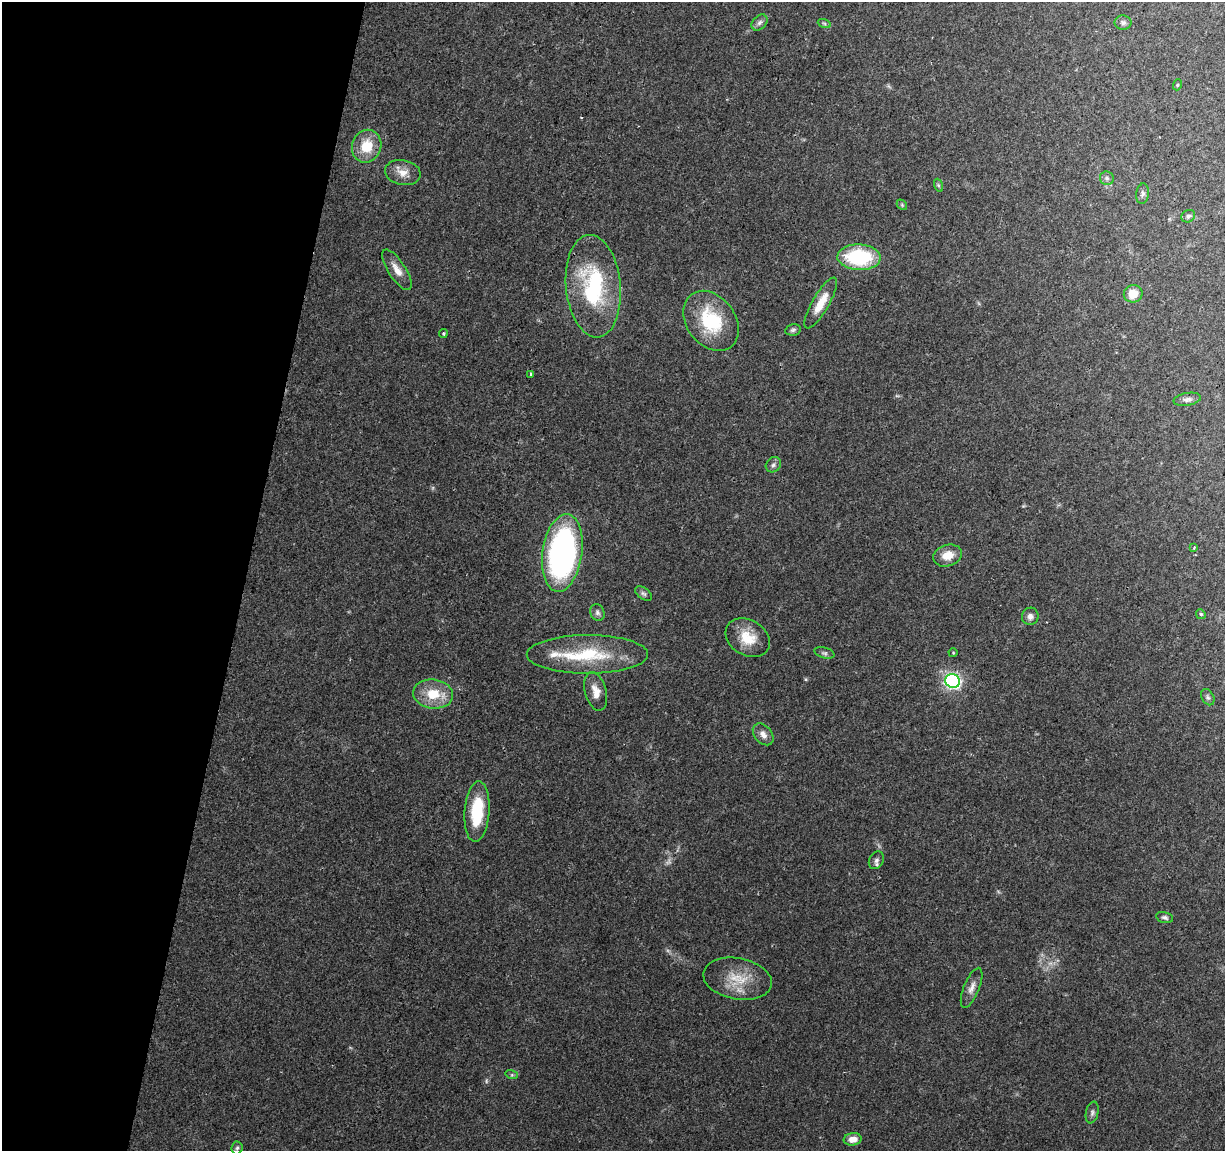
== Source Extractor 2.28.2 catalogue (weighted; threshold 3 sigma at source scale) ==
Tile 9 of 4 x 4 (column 1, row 3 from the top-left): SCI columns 1-1223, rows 1378-2526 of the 4899 x 5108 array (HDU 1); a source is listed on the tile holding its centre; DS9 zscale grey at full resolution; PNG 1227 x 1153 px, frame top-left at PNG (2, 2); each listed source drawn as its Kron ellipse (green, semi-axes under 4 px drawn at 4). Shown black and unused: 20% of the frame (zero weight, under 2 of 3 exposures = <1% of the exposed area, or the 3 px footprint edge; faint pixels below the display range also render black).
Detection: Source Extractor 2.28.2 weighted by HDU 2 'WHT'; one run over the whole footprint, this tile lists its part. Background 0.0968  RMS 0.0061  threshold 0.0276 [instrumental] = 3 sigma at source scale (4.5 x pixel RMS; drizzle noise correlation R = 1.50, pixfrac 1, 0.0396/0.0396 arcsec/px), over >= 5 px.
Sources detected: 52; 2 too faint to see at this stretch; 1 cosmic-ray / hot-pixel residue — neither listed nor drawn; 2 inside a brighter listed object's ellipse — not listed separately; the other 47 listed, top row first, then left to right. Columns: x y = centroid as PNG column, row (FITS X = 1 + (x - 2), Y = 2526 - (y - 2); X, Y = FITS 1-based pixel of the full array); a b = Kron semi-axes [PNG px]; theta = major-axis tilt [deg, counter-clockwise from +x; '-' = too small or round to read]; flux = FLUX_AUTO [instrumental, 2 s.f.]
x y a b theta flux
760 23 9 6 46 2.1
824 23 7 4 -19 0.91
1123 23 8 7 - 1.7
1177 85 5 3 - 0.6
367 146 16 14 69 16
403 172 18 12 -10 7
1107 178 7 6 - 1.6
938 185 7 4 -71 0.96
1143 194 10 6 82 1.8
902 205 6 4 -47 0.78
1188 216 7 6 - 1.4
859 257 21 13 -2 49
397 270 23 8 -57 6.6
593 286 51 27 -85 65
1133 294 9 8 - 8.4
821 303 29 8 60 11
711 321 33 24 -53 35
793 330 8 5 11 1.4
443 333 4 4 - 0.94
530 375 3 2 - 1.2
1187 399 14 6 10 2.5
773 465 8 7 - 1.9
1194 548 4 2 - 0.62
562 553 39 20 82 170
947 555 14 10 18 8.6
643 594 9 5 -35 1.6
597 612 8 7 - 1.9
1201 614 5 4 - 0.87
1030 616 9 8 - 2.9
748 638 23 17 -31 15
824 653 10 5 -15 1.7
953 653 4 4 - 0.61
587 654 61 19 0 36
953 681 7 7 - 150
596 691 20 10 -75 6.5
433 694 20 14 -6 16
1208 697 8 6 -61 1.5
763 734 12 8 -49 3.9
477 812 30 12 86 30
876 860 9 7 61 2.1
1165 917 8 5 -14 1.5
738 979 35 20 -11 19
972 988 21 7 68 4.6
512 1075 6 4 -17 0.83
1092 1112 11 6 78 1.9
853 1139 9 6 8 5.1
237 1148 6 5 - 1.2